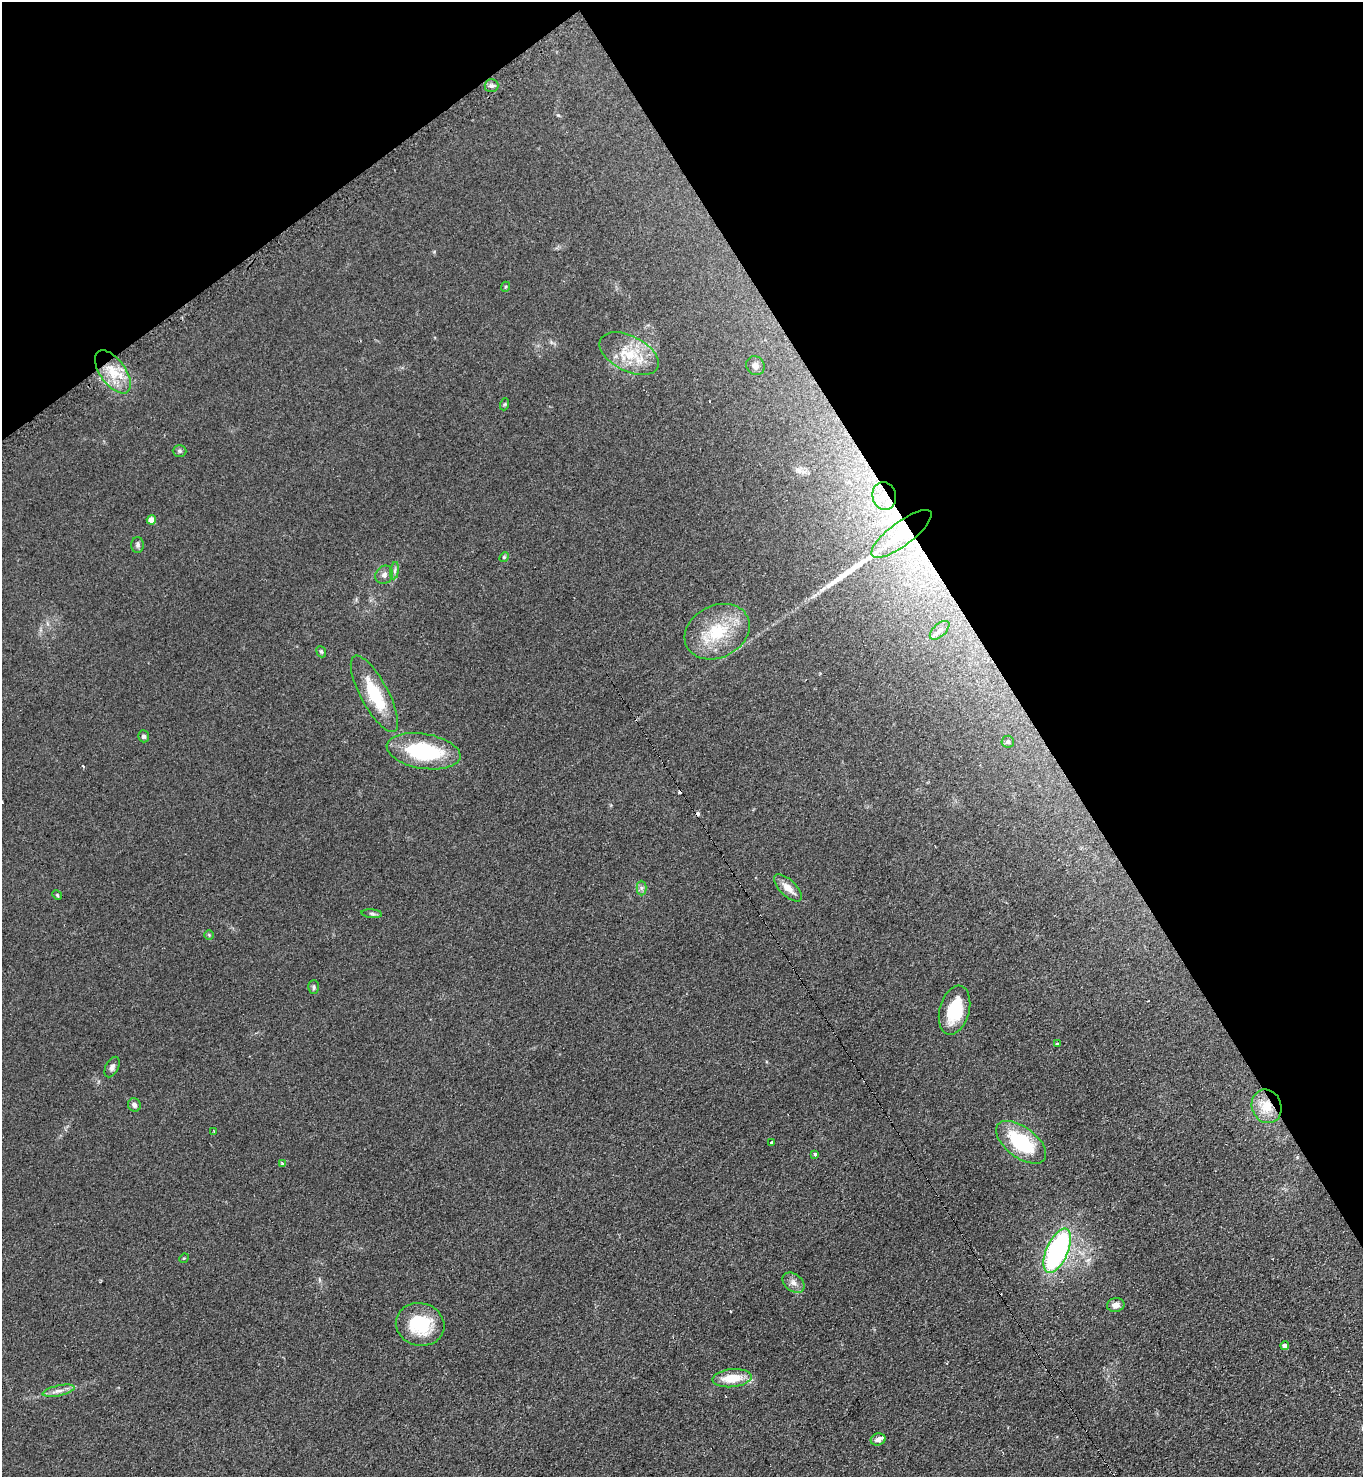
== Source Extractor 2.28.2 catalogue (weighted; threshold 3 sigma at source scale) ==
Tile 3 of 4 x 4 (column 3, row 1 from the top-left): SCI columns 2880-4240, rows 4441-5915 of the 5906 x 5921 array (HDU 1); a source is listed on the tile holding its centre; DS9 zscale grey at full resolution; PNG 1365 x 1479 px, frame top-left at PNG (2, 2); each listed source drawn as its Kron ellipse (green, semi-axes under 4 px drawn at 4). Shown black and unused: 31% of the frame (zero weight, under 2 of 3 exposures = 2% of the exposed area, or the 3 px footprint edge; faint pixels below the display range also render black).
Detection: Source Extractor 2.28.2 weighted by HDU 2 'WHT'; one run over the whole footprint, this tile lists its part. Background 0.1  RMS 0.012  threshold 0.0523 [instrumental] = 3 sigma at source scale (4.5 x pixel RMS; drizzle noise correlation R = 1.50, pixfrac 1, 0.05/0.05 arcsec/px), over >= 5 px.
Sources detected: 53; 2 inside a brighter object's white glare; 4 cosmic-ray / hot-pixel residue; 1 long thin detection or spike segment (spike, bleed or trail) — neither listed nor drawn; the other 46 listed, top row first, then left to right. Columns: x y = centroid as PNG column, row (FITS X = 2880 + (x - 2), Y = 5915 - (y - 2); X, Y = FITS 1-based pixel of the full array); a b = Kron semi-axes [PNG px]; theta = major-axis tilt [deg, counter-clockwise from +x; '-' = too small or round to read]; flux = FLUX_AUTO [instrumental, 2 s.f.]
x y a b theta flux
491 86 7 6 - 3.4
505 287 5 3 - 1.3
629 354 32 17 -27 37
755 366 10 9 - 6.9
113 372 25 12 -54 30
505 404 6 4 71 1.4
179 451 7 5 -1 2
884 496 14 12 -75 18
151 520 5 4 - 14
901 534 36 12 37 52
138 545 8 6 -89 2.8
504 557 5 4 - 1.5
395 571 9 4 82 2.7
384 575 10 8 50 4.8
940 630 12 6 43 4
717 632 34 26 27 57
321 652 6 4 -68 1.8
374 694 43 14 -62 52
144 736 6 5 - 2.7
1008 742 6 6 - 2.5
424 751 37 17 -9 99
641 888 7 5 -90 2.9
788 888 17 8 -44 12
57 895 5 4 - 1.4
372 914 10 4 -5 2.4
209 935 5 5 - 1.5
314 987 7 5 90 2.1
954 1010 25 15 74 52
1057 1044 3 3 - 1.4
112 1067 11 6 63 3.8
134 1105 7 6 - 4.4
1267 1106 17 14 -67 25
214 1131 4 3 - 1.3
1021 1142 29 15 -37 77
771 1143 3 3 - 4.4
815 1154 3 3 - 9.5
283 1164 4 3 - 2.5
1057 1251 24 10 66 210
184 1258 5 4 - 1.1
793 1283 12 8 -37 6.3
1116 1305 9 7 10 6.9
420 1324 24 21 -14 52
1285 1346 4 4 - 5.7
732 1378 19 9 5 26
59 1391 16 5 12 6.5
878 1439 7 6 - 6.3
Overlapping masked pixels (flux is a lower limit): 3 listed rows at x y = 884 496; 901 534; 1267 1106